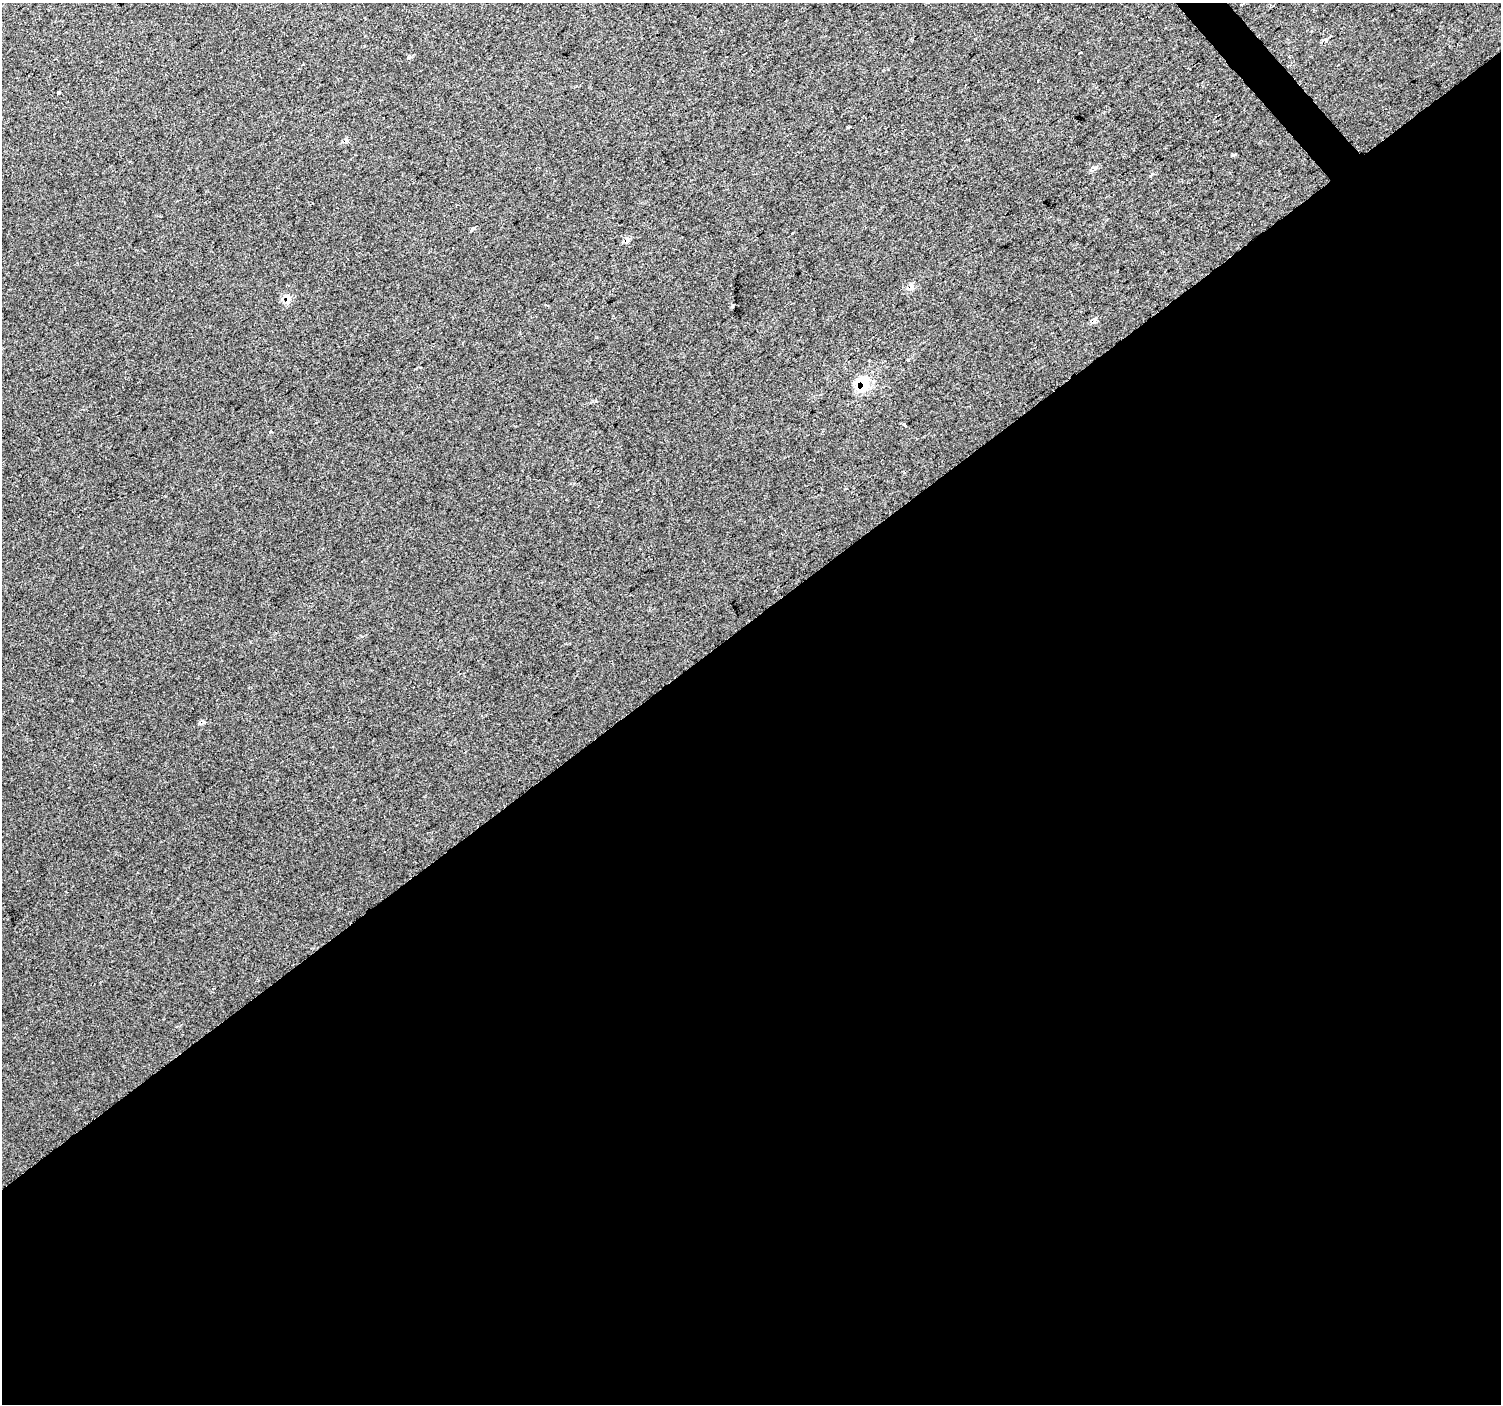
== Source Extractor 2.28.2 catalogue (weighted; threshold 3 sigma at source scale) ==
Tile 15 of 4 x 4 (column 3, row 4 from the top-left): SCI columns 3005-4503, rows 204-1605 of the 6047 x 5990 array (HDU 1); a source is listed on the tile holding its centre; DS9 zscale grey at full resolution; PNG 1503 x 1406 px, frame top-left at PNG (2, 3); no overlay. Shown black and unused: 56% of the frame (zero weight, under 2 of 3 exposures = <1% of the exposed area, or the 3 px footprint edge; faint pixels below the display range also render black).
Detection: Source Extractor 2.28.2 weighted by HDU 2 'WHT'; one run over the whole footprint, this tile lists its part. Background 0.016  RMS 0.0078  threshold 0.0351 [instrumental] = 3 sigma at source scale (4.5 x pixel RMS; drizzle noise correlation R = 1.50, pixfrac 1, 0.0396/0.0396 arcsec/px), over >= 5 px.
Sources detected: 9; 1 cosmic-ray / hot-pixel residue — not listed; the other 8 listed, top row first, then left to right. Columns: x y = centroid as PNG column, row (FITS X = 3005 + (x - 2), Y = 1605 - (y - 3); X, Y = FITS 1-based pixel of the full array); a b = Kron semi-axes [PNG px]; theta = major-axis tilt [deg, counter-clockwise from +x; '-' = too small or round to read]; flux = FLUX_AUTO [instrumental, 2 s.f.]
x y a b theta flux
1289 56 3 2 - 0.91
1038 81 4 3 - 2.6
58 93 3 3 - 4.6
912 287 9 6 -86 2.6
288 298 12 8 -53 4.4
863 385 15 12 83 25
904 425 4 3 - 6
270 432 3 3 - 4.4
Overlapping masked pixels (flux is a lower limit): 2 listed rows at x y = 288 298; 863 385